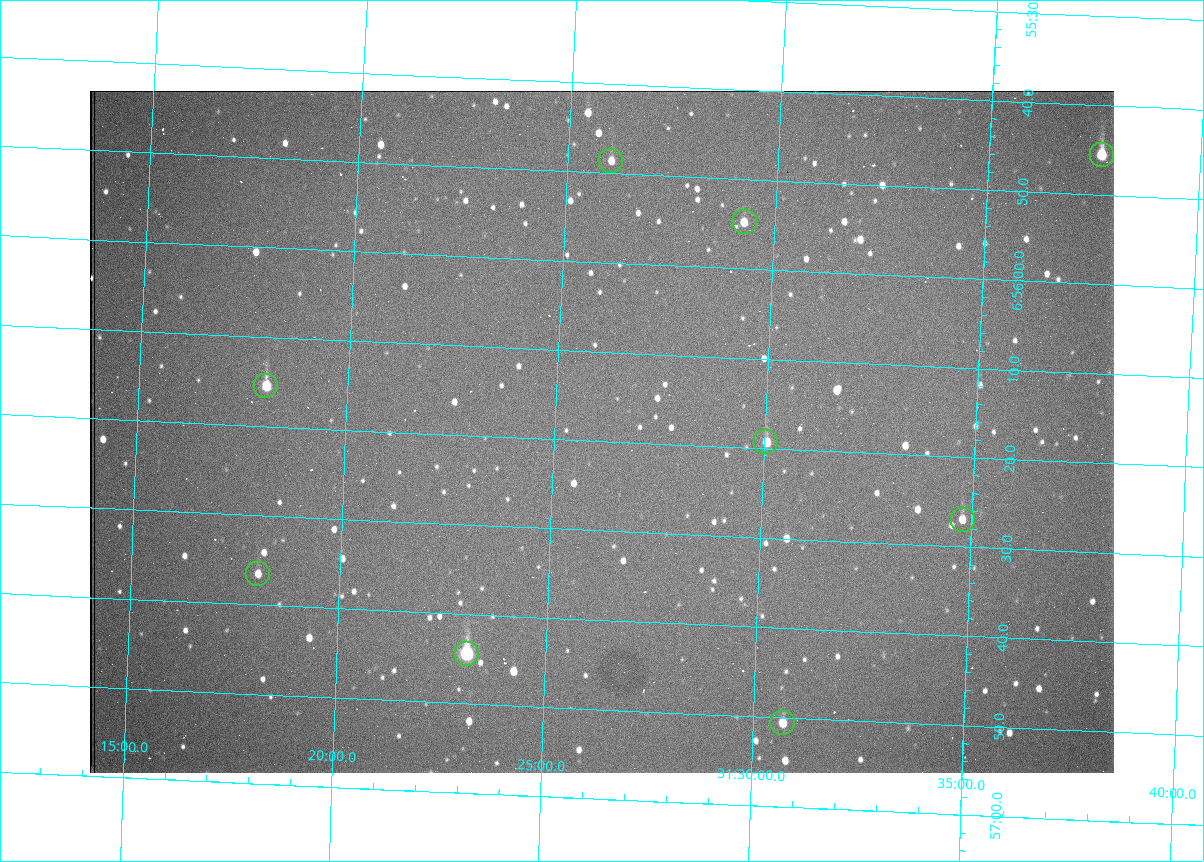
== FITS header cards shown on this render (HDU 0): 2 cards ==
NAXIS1  =                 1024 /fastest changing axis
NAXIS2  =                  682 /next to fastest changing axis

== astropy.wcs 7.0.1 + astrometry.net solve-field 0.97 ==
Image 1024 x 682 px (HDU 0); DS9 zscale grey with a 90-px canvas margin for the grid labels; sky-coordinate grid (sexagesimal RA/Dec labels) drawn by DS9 from the SOLVED WCS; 9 Tycho-2 reference stars matched to detected sources circled (green)
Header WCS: RA---TAN/DEC--TAN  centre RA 06:56:19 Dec +31:26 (104.08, +31.43 deg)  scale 1.44 arcsec/px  FOV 24.5' x 16.3'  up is -93 deg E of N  parity flipped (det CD > 0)
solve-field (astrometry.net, Tycho-2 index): VERIFIED the header's WCS against the Tycho-2 star catalogue (9 matches, 0 conflicts) and refined it, rather than solving blind
Solved WCS: RA---TAN-SIP/DEC--TAN-SIP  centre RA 06:56:19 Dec +31:26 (104.08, +31.44 deg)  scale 1.43 arcsec/px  FOV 24.4' x 16.3'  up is -93 deg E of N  parity flipped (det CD > 0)
The solver's refit moves the header's centre by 1.8 arcsec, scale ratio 0.997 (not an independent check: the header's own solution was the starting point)
Tycho-2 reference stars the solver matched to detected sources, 9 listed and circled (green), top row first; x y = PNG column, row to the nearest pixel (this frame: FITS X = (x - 90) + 1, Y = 682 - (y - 91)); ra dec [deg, ICRS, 3 dp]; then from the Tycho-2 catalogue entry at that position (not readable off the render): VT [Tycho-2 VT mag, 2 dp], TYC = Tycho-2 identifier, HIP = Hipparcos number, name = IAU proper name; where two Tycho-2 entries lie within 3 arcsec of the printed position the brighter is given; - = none
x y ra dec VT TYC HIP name
1102 155 103.940 +31.628 9.24 2437-728-1 - -
611 161 103.952 +31.434 11.53 2437-424-1 - -
745 222 103.978 +31.488 11.51 2437-421-1 - -
266 386 104.065 +31.301 9.89 2437-425-1 - -
766 442 104.081 +31.501 10.83 2437-37-1 - -
963 520 104.112 +31.580 11.47 2437-71-1 - -
258 574 104.152 +31.301 11.67 2437-646-1 - -
467 654 104.185 +31.385 8.52 2437-370-1 33393 -
783 723 104.211 +31.512 11.03 2437-937-1 - -